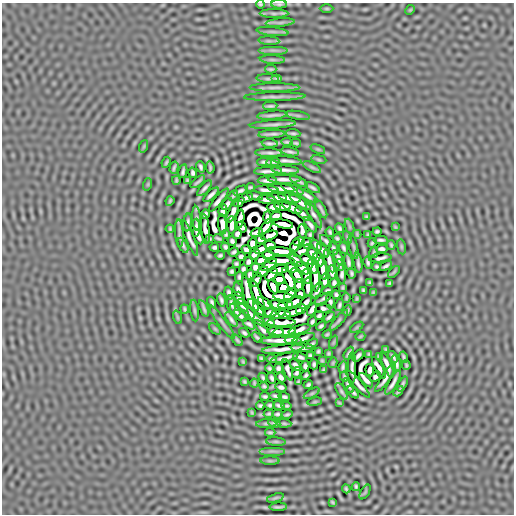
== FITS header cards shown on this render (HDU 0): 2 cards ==
NAXIS1  =                  512
NAXIS2  =                  512

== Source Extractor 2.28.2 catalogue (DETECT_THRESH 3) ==
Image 512 x 512 px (HDU 0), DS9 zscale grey, 1 PNG px = 1 image px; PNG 516 x 516 px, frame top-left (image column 1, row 512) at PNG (2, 3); each listed source drawn as its Kron ellipse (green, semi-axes under 4 px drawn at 4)
Background 2.30e-06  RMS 1.4e-04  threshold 4.32e-04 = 3 sigma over >= 5 px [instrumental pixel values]
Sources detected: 359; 15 with non-positive FLUX_AUTO (blend fragments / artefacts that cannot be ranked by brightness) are neither listed nor drawn; the other 344 listed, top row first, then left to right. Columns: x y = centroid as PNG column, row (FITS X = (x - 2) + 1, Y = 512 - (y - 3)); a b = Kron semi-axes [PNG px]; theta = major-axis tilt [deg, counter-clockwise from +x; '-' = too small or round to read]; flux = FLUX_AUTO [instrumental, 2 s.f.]
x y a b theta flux
260 4 4 2 - 1.4e-02
279 4 8 3 0 2.0e-02
327 9 7 3 0 1.2e-02
410 10 5 4 - 8.6e-03
274 13 14 4 0 2.6e-02
280 23 14 4 5 2.5e-02
272 32 16 4 -6 2.5e-02
269 41 10 4 -4 1.9e-02
273 50 15 3 0 3.2e-02
272 60 12 4 -3 1.9e-02
271 69 5 2 - 1.7e-02
268 78 11 4 -3 2.0e-02
277 78 5 2 - 1.7e-02
274 87 25 4 0 3.7e-02
275 97 31 4 1 5.0e-02
270 106 7 2 2 2.3e-02
273 115 15 2 5 4.2e-02
298 115 12 3 -10 1.9e-02
273 124 23 3 4 5.4e-02
293 133 7 3 -5 2.0e-02
272 134 13 2 3 3.9e-02
287 142 6 2 -7 1.8e-02
270 143 8 2 -5 2.6e-02
296 143 5 2 - 1.7e-02
144 146 6 4 71 1.0e-02
318 149 8 4 -22 1.1e-02
290 152 8 3 -13 2.7e-02
269 153 13 2 -1 3.9e-02
319 159 8 3 -10 1.0e-02
287 161 14 3 -6 4.1e-02
166 162 6 3 65 1.5e-02
264 162 7 3 -1 2.3e-02
273 162 7 3 4 2.3e-02
201 167 6 3 -70 2.0e-02
210 167 6 2 -83 1.6e-02
312 167 10 4 -26 1.6e-02
174 168 6 2 74 1.7e-02
285 170 14 3 -3 4.7e-02
183 171 7 3 76 2.1e-02
268 171 14 3 1 4.5e-02
193 173 5 4 - 1.8e-02
284 179 16 3 -2 5.5e-02
176 180 4 2 - 1.3e-02
187 180 3 2 - 1.1e-02
267 180 9 3 -1 3.7e-02
299 181 9 2 -27 2.7e-02
198 182 9 2 39 2.1e-02
148 184 6 4 72 8.2e-03
250 187 5 3 - 1.6e-02
204 188 10 3 47 3.1e-02
281 188 13 3 -4 4.4e-02
312 188 8 2 -30 2.4e-02
292 189 12 3 -20 2.8e-02
266 190 12 3 -2 3.2e-02
240 191 8 3 21 2.7e-02
211 195 10 3 43 3.5e-02
233 196 5 2 - 1.7e-02
255 196 8 2 -12 1.9e-02
307 196 12 3 -31 3.3e-02
246 198 7 3 22 2.7e-02
277 198 10 3 -3 3.9e-02
289 198 11 3 -13 4.3e-02
266 199 9 3 -3 2.6e-02
218 200 15 3 51 4.4e-02
170 201 5 2 - 1.4e-02
239 202 6 3 39 2.1e-02
300 202 12 3 -34 4.6e-02
227 204 7 3 52 2.8e-02
283 206 8 3 -4 3.9e-02
274 207 7 4 2 3.6e-02
292 208 10 3 -27 4.5e-02
321 209 10 2 -61 2.4e-02
223 211 6 4 85 1.8e-02
233 212 12 3 65 2.2e-02
205 214 5 3 - 2.1e-02
303 214 9 3 -41 2.8e-02
314 215 15 3 -62 3.2e-02
276 216 6 4 12 4.2e-02
268 217 6 4 -88 2.3e-02
366 217 3 3 - 1.3e-02
197 218 13 3 -86 2.8e-02
240 219 9 3 82 2.2e-02
188 222 9 3 84 2.4e-02
222 224 10 4 -84 3.7e-02
283 224 10 4 -11 7.2e-02
232 225 9 3 90 4.8e-02
310 225 9 3 -52 2.5e-02
242 227 6 4 -59 6.3e-03
266 227 10 4 53 9.3e-03
350 227 8 3 -71 1.0e-02
395 227 3 3 - 1.1e-02
196 228 9 3 88 2.1e-02
339 228 5 3 - 1.9e-02
170 229 4 3 - 1.4e-02
205 229 15 4 -83 2.2e-02
377 231 4 3 - 1.7e-02
302 232 7 4 -79 3.4e-03
330 232 5 3 - 1.7e-02
179 233 14 2 -86 3.2e-02
257 233 6 4 20 1.3e-02
226 234 4 3 - 1.4e-02
237 234 5 4 - 1.8e-02
357 234 4 2 - 1.2e-02
269 235 8 4 18 4.1e-02
310 235 4 3 - 1.6e-02
368 235 3 3 - 1.3e-02
198 236 8 3 -64 3.3e-02
347 237 7 4 -71 1.0e-02
190 238 19 3 -67 3.1e-02
218 238 5 2 - 1.5e-02
337 238 4 3 - 1.6e-02
209 239 4 3 - 1.4e-02
261 240 5 4 - 2.9e-02
381 240 7 3 1 2.4e-02
232 241 5 3 - 2.1e-02
299 241 6 4 23 1.2e-02
326 241 7 3 -45 2.5e-02
252 243 5 4 - 3.8e-02
306 243 5 4 - 5.6e-04
372 243 5 3 - 1.4e-02
183 245 8 2 -63 2.5e-02
270 245 6 4 -21 4.7e-02
316 245 6 3 -50 2.2e-02
391 245 4 2 - 1.4e-02
295 246 7 3 62 3.0e-02
214 247 5 3 - 1.9e-02
225 247 4 3 - 1.8e-02
353 247 12 3 -78 1.6e-02
401 247 8 4 -81 1.1e-02
333 248 6 3 -64 2.1e-02
344 248 6 3 -66 2.2e-02
261 249 6 4 24 3.7e-02
382 249 6 4 -5 2.3e-02
246 250 5 4 - 2.3e-02
323 250 8 3 -52 2.4e-02
281 251 14 4 -7 5.2e-02
302 251 9 4 32 1.6e-02
234 252 5 3 - 1.7e-02
374 252 6 2 79 1.3e-02
312 253 6 4 -47 3.1e-02
254 254 6 4 46 2.9e-02
220 255 4 3 - 1.7e-02
268 255 6 4 4 5.8e-02
241 257 4 4 - 1.8e-02
338 257 8 3 -67 2.3e-02
380 258 11 4 6 1.4e-02
319 259 7 4 -64 2.9e-02
261 260 6 4 30 3.1e-02
280 260 14 3 0 8.0e-02
296 260 9 3 -42 2.9e-02
306 260 7 4 -30 4.0e-02
329 261 12 3 -72 3.4e-02
249 262 5 3 - 2.2e-02
348 262 8 3 -80 2.9e-02
368 262 6 3 -78 2.0e-02
358 263 10 2 -82 3.0e-02
236 264 4 3 - 1.6e-02
269 265 9 3 32 5.6e-02
339 265 6 3 -71 1.9e-02
313 266 8 4 -70 4.3e-02
386 266 6 3 33 2.2e-02
255 267 5 4 - 2.1e-02
377 267 4 3 - 1.6e-02
291 268 6 4 -27 2.8e-02
303 268 7 4 -43 7.2e-02
243 269 4 4 - 1.9e-02
323 269 11 3 -80 4.7e-02
279 270 9 4 6 5.2e-02
232 271 4 4 - 1.7e-02
262 272 6 4 38 2.8e-02
332 272 7 4 -87 2.8e-02
394 272 7 3 45 1.4e-02
352 273 5 3 - 1.8e-02
250 274 5 4 - 2.1e-02
342 274 9 3 -88 2.5e-02
271 275 7 3 43 5.6e-02
297 275 8 3 -58 1.0e-01
307 276 7 3 -87 6.8e-02
239 277 5 3 - 1.8e-02
315 277 14 3 -86 4.8e-02
279 279 5 4 - 8.3e-02
257 280 7 4 62 1.5e-02
289 280 13 4 -64 6.0e-02
325 280 7 3 -90 3.4e-02
334 283 5 4 - 2.2e-02
370 283 4 3 - 1.3e-02
390 283 4 3 - 1.4e-02
299 285 5 4 - 4.0e-02
273 287 7 4 -62 1.2e-01
283 287 5 4 - 8.9e-02
308 287 9 3 89 3.6e-02
343 288 3 3 - 1.3e-02
238 290 7 3 -76 2.4e-02
317 290 8 3 62 1.6e-02
363 290 4 3 - 1.5e-02
327 291 5 3 - 1.9e-02
373 292 3 2 - 8.9e-03
229 293 6 3 -75 2.5e-02
290 294 7 4 43 5.3e-02
300 294 5 4 - 2.9e-02
257 295 17 4 -68 7.2e-03
336 295 4 3 - 1.8e-02
248 297 24 4 -79 3.9e-03
283 297 10 3 -8 5.2e-02
239 298 6 3 -70 2.4e-02
346 298 5 2 - 1.3e-02
357 298 4 2 - 1.1e-02
323 299 10 3 29 8.9e-03
221 300 6 3 -75 2.3e-02
212 302 6 3 -69 2.0e-02
295 302 9 4 29 4.0e-02
306 302 8 3 46 4.0e-02
330 302 7 4 -80 5.8e-03
265 303 8 3 -34 4.4e-02
231 304 8 3 -81 2.1e-02
242 305 7 3 -51 3.0e-02
253 305 7 3 -50 3.5e-02
278 305 9 3 -15 5.3e-02
286 305 7 3 2 4.3e-02
339 305 6 3 70 2.0e-02
204 308 8 2 -67 2.1e-02
185 309 4 3 - 1.5e-02
259 309 8 3 -45 2.8e-02
301 309 5 4 - 1.6e-02
312 309 7 4 60 3.3e-02
323 309 7 4 7 1.0e-03
235 310 7 3 -56 2.0e-02
194 311 11 3 -83 1.7e-02
347 311 5 3 - 1.7e-02
270 312 6 4 -2 1.1e-02
294 312 9 3 15 4.7e-02
251 314 19 3 -39 2.4e-02
278 314 7 3 14 3.3e-02
285 314 6 3 -14 2.1e-02
319 315 5 4 - 1.8e-02
240 316 7 3 -40 2.1e-02
177 317 7 4 -71 1.0e-02
329 317 6 3 42 2.2e-02
231 319 8 3 -55 2.8e-02
339 320 13 4 50 2.2e-02
222 322 20 3 -54 2.2e-02
269 322 6 4 -35 2.8e-02
281 322 14 4 0 3.9e-02
312 322 5 3 - 2.0e-02
249 324 7 3 -36 2.3e-02
321 326 5 3 - 1.9e-02
357 327 7 3 36 1.2e-02
215 329 7 4 -45 9.7e-03
263 330 11 3 -52 1.7e-02
300 330 11 4 15 2.0e-02
276 331 8 3 -4 4.0e-02
284 331 11 3 6 4.8e-02
244 333 5 3 - 1.9e-02
327 334 4 3 - 1.4e-02
360 336 5 3 - 1.2e-02
257 337 6 3 -41 2.0e-02
304 338 11 3 17 2.6e-02
291 339 6 3 11 2.5e-02
237 340 6 2 -50 1.6e-02
281 340 21 3 0 8.1e-02
334 342 7 4 70 9.5e-03
312 344 7 3 35 2.0e-02
302 348 11 3 -1 2.4e-02
283 349 21 3 5 7.6e-02
386 349 4 2 - 1.1e-02
318 351 4 3 - 1.5e-02
328 353 3 3 - 1.3e-02
349 353 7 3 61 2.1e-02
369 354 3 3 - 1.2e-02
310 355 4 3 - 1.6e-02
358 355 7 3 50 2.4e-02
379 356 4 3 - 1.2e-02
300 357 7 3 -18 2.6e-02
393 357 6 2 -52 2.0e-02
404 357 5 3 - 1.8e-02
261 358 4 3 - 1.4e-02
285 358 14 3 14 4.4e-02
271 359 5 3 - 1.9e-02
322 361 3 2 - 1.0e-02
243 362 4 2 - 1.1e-02
333 363 5 4 - 1.1e-02
396 363 8 3 -75 2.8e-02
314 364 5 3 - 1.8e-02
387 364 14 3 -68 3.3e-02
295 365 7 3 -47 1.6e-02
406 365 5 2 - 1.3e-02
305 366 5 4 - 2.0e-02
343 367 6 3 82 1.9e-02
269 368 4 3 - 1.5e-02
278 368 5 4 - 1.9e-02
352 368 16 3 89 1.2e-02
379 368 12 4 -64 8.6e-03
288 370 11 4 -72 1.1e-02
323 370 4 3 - 1.3e-02
370 370 6 4 -84 3.9e-02
296 372 6 3 70 1.1e-02
306 375 5 3 - 1.7e-02
344 376 5 2 - 1.6e-02
263 377 5 3 - 1.7e-02
281 377 5 4 - 2.4e-02
375 377 6 4 42 1.7e-02
272 378 6 3 -69 2.2e-02
385 378 17 3 55 3.0e-02
366 380 9 3 -46 2.9e-02
245 382 4 3 - 1.3e-02
298 382 4 3 - 1.2e-02
254 383 4 2 - 1.2e-02
393 383 14 3 61 4.1e-02
358 384 18 3 -50 2.0e-02
403 384 8 2 65 1.9e-02
308 385 5 3 - 1.8e-02
348 385 8 3 -60 2.8e-02
264 386 5 3 - 1.5e-02
281 387 5 3 - 2.3e-02
341 391 9 3 -58 2.3e-02
398 391 6 2 49 1.8e-02
353 392 7 3 -47 2.2e-02
312 393 9 4 30 1.4e-02
265 396 5 3 - 1.8e-02
276 396 6 3 -11 2.1e-02
284 397 6 3 -12 2.0e-02
315 402 7 3 8 1.2e-02
339 403 4 3 - 1.1e-02
270 405 4 3 - 1.7e-02
279 405 6 3 -17 2.1e-02
260 406 4 3 - 1.7e-02
286 406 5 2 - 1.5e-02
252 412 4 2 - 1.0e-02
269 414 5 3 - 1.6e-02
277 414 5 3 - 1.9e-02
287 414 6 3 14 1.7e-02
266 423 10 3 3 2.0e-02
274 423 6 2 -10 1.9e-02
284 423 7 3 -5 1.8e-02
270 432 5 2 - 1.6e-02
276 442 10 4 -5 1.5e-02
272 451 13 3 0 2.7e-02
270 461 9 4 0 1.5e-02
356 487 4 3 - 1.5e-02
346 489 4 2 - 1.3e-02
365 492 8 3 58 1.0e-02
275 498 9 3 18 1.7e-02
332 502 4 2 - 1.1e-02
278 507 8 2 2 2.4e-02
At the frame edge (FLAGS 8, measured only in part): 2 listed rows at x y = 260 4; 279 4
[15 non-positive-flux detections neither listed nor drawn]